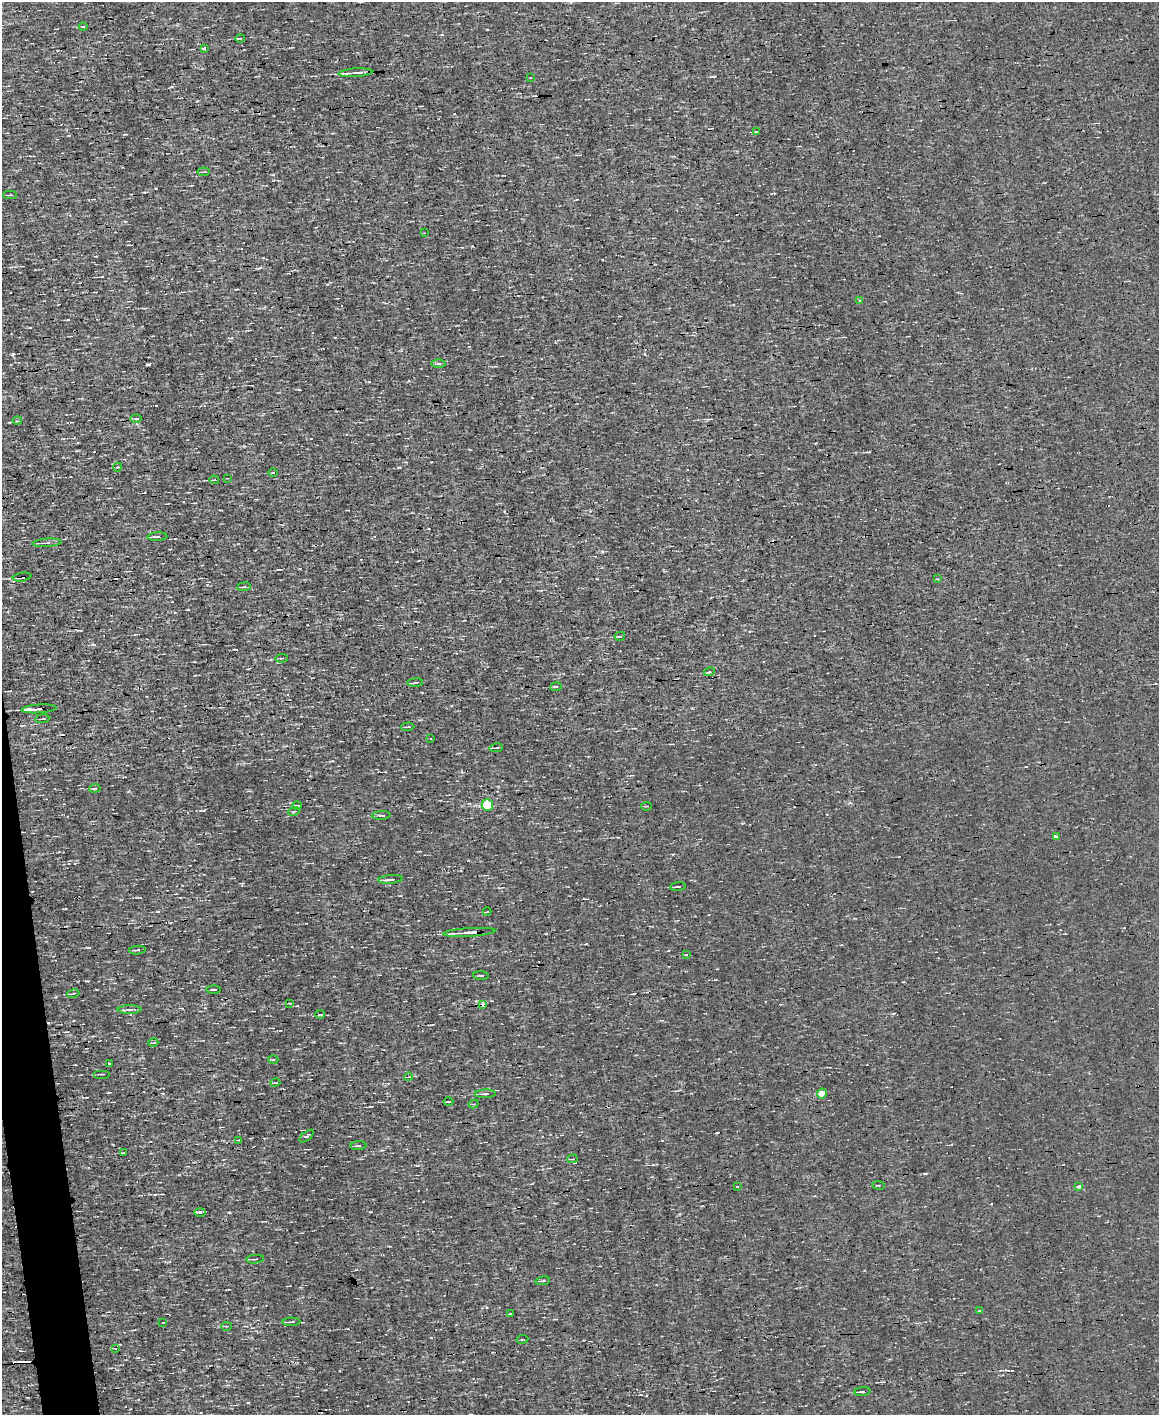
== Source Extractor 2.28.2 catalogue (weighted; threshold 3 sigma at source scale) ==
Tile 7 of 4 x 3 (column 3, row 2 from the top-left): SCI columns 2313-3469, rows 1636-3048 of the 4625 x 4573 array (HDU 1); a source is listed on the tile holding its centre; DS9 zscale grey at full resolution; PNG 1161 x 1417 px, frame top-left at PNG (2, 2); each listed source drawn as its Kron ellipse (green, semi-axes under 4 px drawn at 4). Shown black and unused: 2% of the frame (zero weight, under 3 of 4 exposures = <1% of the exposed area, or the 3 px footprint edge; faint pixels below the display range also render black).
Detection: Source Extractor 2.28.2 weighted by HDU 2 'WHT'; one run over the whole footprint, this tile lists its part. Background 1.57e-04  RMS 0.04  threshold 0.179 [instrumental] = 3 sigma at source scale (4.5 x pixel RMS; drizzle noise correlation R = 1.50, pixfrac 1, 0.05/0.05 arcsec/px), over >= 5 px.
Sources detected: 89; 7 cosmic-ray / hot-pixel residue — neither listed nor drawn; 1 inside a brighter listed object's ellipse — not listed separately; the other 81 listed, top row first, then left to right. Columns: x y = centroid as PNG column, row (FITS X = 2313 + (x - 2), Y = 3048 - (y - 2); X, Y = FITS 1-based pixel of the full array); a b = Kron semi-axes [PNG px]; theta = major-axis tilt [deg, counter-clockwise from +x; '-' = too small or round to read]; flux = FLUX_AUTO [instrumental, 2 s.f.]
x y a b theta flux
83 26 4 3 - 4.1
240 38 4 3 - 3.4
205 48 3 3 - 110
355 73 17 3 4 28
531 78 3 3 - 3.8
756 131 4 2 - 2.4
204 172 6 2 8 4.3
10 195 7 3 1 5.6
424 233 3 2 - 2.5
859 301 3 3 - 10
439 363 7 4 0 6.6
136 419 6 3 0 5.7
17 421 5 3 - 3.4
118 467 4 3 - 2.9
273 473 5 3 - 3.2
227 478 3 2 - 2.6
214 480 5 3 - 4.9
157 537 10 3 3 10
47 543 14 4 4 12
22 577 9 4 9 17
938 579 4 3 - 6.3
244 587 7 3 7 4.7
620 636 5 3 - 7.6
281 658 6 2 5 3.8
709 672 5 3 - 7
415 683 8 3 5 6.4
556 687 5 3 - 5.9
39 709 17 3 4 26
42 719 7 2 7 5
408 727 7 2 4 5.1
431 738 3 2 - 6.4
496 748 7 2 8 5.3
95 788 6 3 5 4.9
297 805 4 2 - 5.7
487 805 6 5 - 230
646 806 5 2 - 3.2
294 811 5 3 - 3.5
381 815 9 3 2 5.5
1056 836 4 3 - 24
390 879 12 3 5 12
678 887 8 2 4 7.9
487 912 4 2 - 3.9
469 932 26 4 4 35
137 950 8 3 5 6.4
687 955 4 3 - 4
481 975 8 2 -2 5.7
214 989 7 2 1 4.3
73 994 6 2 11 4.8
290 1003 4 2 - 2.7
482 1004 4 3 - 38
129 1009 12 4 0 10
320 1014 4 2 - 7.9
153 1043 5 3 - 3.7
273 1059 5 3 - 3.9
110 1063 3 2 - 5.9
102 1074 8 2 0 4.2
408 1077 4 2 - 3
275 1083 5 3 - 3.6
822 1093 5 4 - 46
485 1094 10 4 3 11
449 1102 5 2 - 3.2
474 1104 5 2 - 3.9
307 1136 8 3 39 5.4
239 1140 3 2 - 3.6
358 1146 8 3 5 5.6
123 1153 3 2 - 3.2
573 1159 5 2 - 3.4
879 1185 6 3 -5 4.3
737 1186 3 3 - 10
1079 1187 4 3 - 41
200 1212 6 4 0 6.6
255 1259 9 4 6 6.9
543 1281 7 3 8 5.4
979 1311 4 3 - 3.1
511 1314 3 2 - 4.6
163 1322 3 2 - 2.4
291 1322 9 3 2 10
227 1326 5 2 - 3.7
522 1339 6 3 9 3.1
115 1348 3 2 - 2.4
862 1392 8 3 7 10
Overlapping masked pixels (flux is a lower limit): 4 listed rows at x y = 22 577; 39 709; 482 1004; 862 1392
Unlisted compact peaks at least as high as the median listed source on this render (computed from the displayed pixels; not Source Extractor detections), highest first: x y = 13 354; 602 552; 204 810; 229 1212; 156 188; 248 1403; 163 1094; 259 268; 239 1089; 197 101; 299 389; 399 467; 369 382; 487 1307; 1027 659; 925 1173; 370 1212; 65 909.